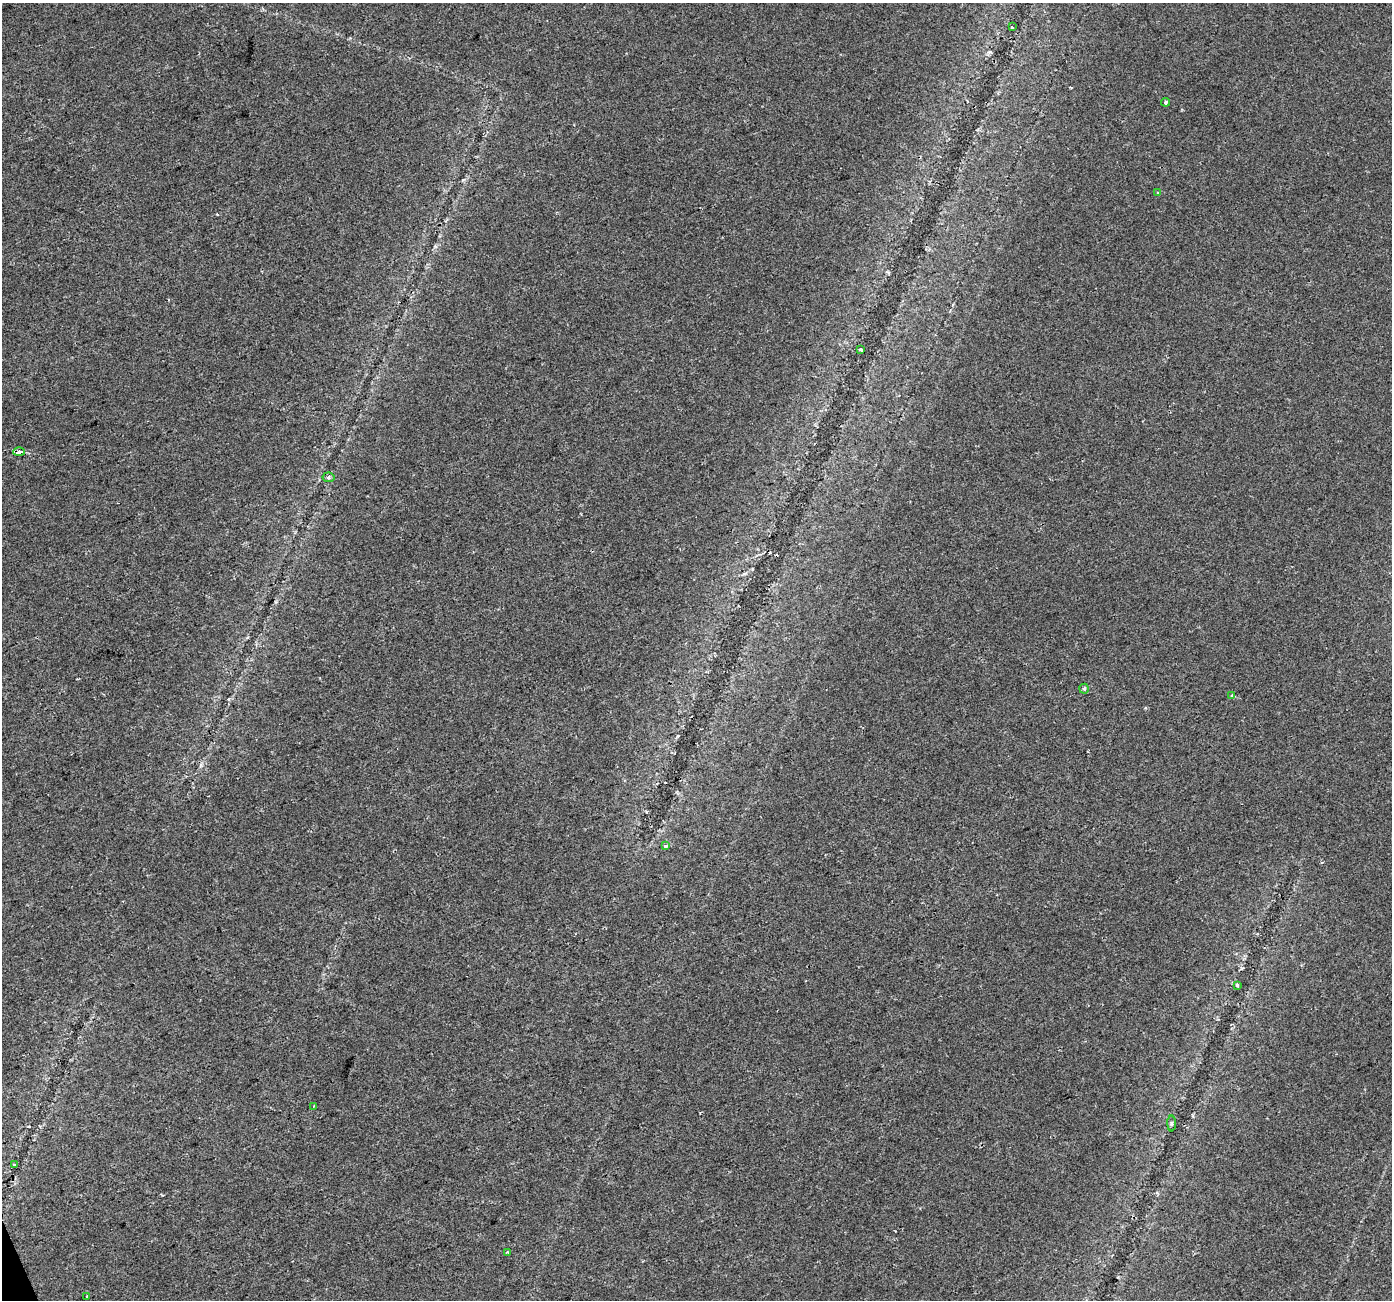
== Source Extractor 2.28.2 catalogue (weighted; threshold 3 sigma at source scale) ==
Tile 7 of 4 x 4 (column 3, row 2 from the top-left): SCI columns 2779-4168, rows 2675-3972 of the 5558 x 5405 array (HDU 1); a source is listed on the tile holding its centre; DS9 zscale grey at full resolution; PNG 1394 x 1302 px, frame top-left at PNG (2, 3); each listed source drawn as its Kron ellipse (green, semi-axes under 4 px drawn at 4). Shown black and unused: <1% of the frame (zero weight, under 2 of 3 exposures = <1% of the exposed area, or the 3 px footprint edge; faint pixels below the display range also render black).
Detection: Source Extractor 2.28.2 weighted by HDU 2 'WHT'; one run over the whole footprint, this tile lists its part. Background 0.0289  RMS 0.0048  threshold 0.0215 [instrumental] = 3 sigma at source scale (4.5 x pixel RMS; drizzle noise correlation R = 1.50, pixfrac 1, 0.0396/0.0396 arcsec/px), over >= 5 px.
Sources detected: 20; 5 cosmic-ray / hot-pixel residue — neither listed nor drawn; the other 15 listed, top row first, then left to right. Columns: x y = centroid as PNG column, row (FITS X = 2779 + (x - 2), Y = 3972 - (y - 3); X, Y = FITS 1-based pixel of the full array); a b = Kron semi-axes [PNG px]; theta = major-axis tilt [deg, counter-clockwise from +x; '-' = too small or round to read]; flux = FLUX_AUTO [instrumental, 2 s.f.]
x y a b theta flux
1012 27 3 3 - 2.3
1166 102 4 4 - 1.1
1158 193 4 3 - 0.93
861 350 3 3 - 0.96
19 452 5 3 - 4.4
328 477 6 5 - 0.94
1084 689 5 5 - 1.1
1232 695 3 3 - 0.74
666 846 3 3 - 2.4
1237 985 4 3 - 0.68
313 1106 3 3 - 0.43
1172 1123 8 4 -89 0.85
15 1165 3 3 - 0.93
507 1252 3 2 - 0.57
87 1296 3 2 - 0.49
Overlapping masked pixels (flux is a lower limit): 1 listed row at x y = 19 452